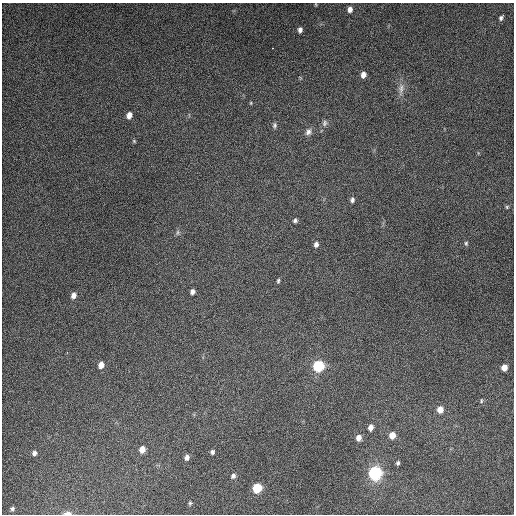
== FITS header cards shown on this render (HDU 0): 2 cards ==
NAXIS1  =                  512
NAXIS2  =                  512

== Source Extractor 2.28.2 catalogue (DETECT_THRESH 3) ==
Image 512 x 512 px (HDU 0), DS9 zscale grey, 1 PNG px = 1 image px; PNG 516 x 516 px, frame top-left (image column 1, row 512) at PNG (2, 3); no overlay
Background 5020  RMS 310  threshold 935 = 3 sigma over >= 5 px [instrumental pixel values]
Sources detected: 39; all 39 listed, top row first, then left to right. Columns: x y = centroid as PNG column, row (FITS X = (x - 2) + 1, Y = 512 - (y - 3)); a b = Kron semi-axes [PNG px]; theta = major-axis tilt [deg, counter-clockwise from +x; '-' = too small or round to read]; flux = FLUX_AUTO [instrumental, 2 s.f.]
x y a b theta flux
350 9 6 5 - 9.9e+04
501 18 8 5 56 5.0e+04
300 30 5 4 - 7.5e+04
363 75 6 5 - 1.2e+05
401 89 18 8 85 1.5e+05
251 103 5 3 - 1.8e+04
129 115 6 5 - 1.4e+05
324 123 9 7 87 7.1e+04
275 125 8 5 80 4.5e+04
308 132 10 7 58 9.5e+04
134 141 5 4 - 2.4e+04
352 200 6 5 - 5.7e+04
507 207 5 4 - 2.8e+04
295 220 5 5 - 4.5e+04
177 232 9 4 89 4.2e+04
466 243 6 5 - 3.4e+04
316 244 6 5 - 7.9e+04
278 281 6 4 79 3.2e+04
192 292 5 4 - 8.0e+04
73 295 7 5 72 1.1e+05
101 365 7 5 73 1.5e+05
318 366 8 8 - 1.1e+06
504 367 6 5 - 1.6e+05
481 401 6 4 84 2.8e+04
440 409 7 6 - 1.9e+05
371 427 6 5 - 1.2e+05
392 435 6 6 - 2.2e+05
359 438 6 6 - 1.3e+05
142 449 6 5 - 1.8e+05
212 452 6 5 - 5.0e+04
34 453 6 5 - 6.6e+04
187 457 7 6 - 7.4e+04
398 463 5 4 - 3.9e+04
375 473 10 10 - 1.7e+06
233 476 6 6 - 6.1e+04
257 488 7 6 - 7.0e+05
190 503 5 4 - 2.8e+04
12 509 4 4 - 4.0e+04
67 513 7 3 1 1.2e+05
At the frame edge (FLAGS 8, measured only in part): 1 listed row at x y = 67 513